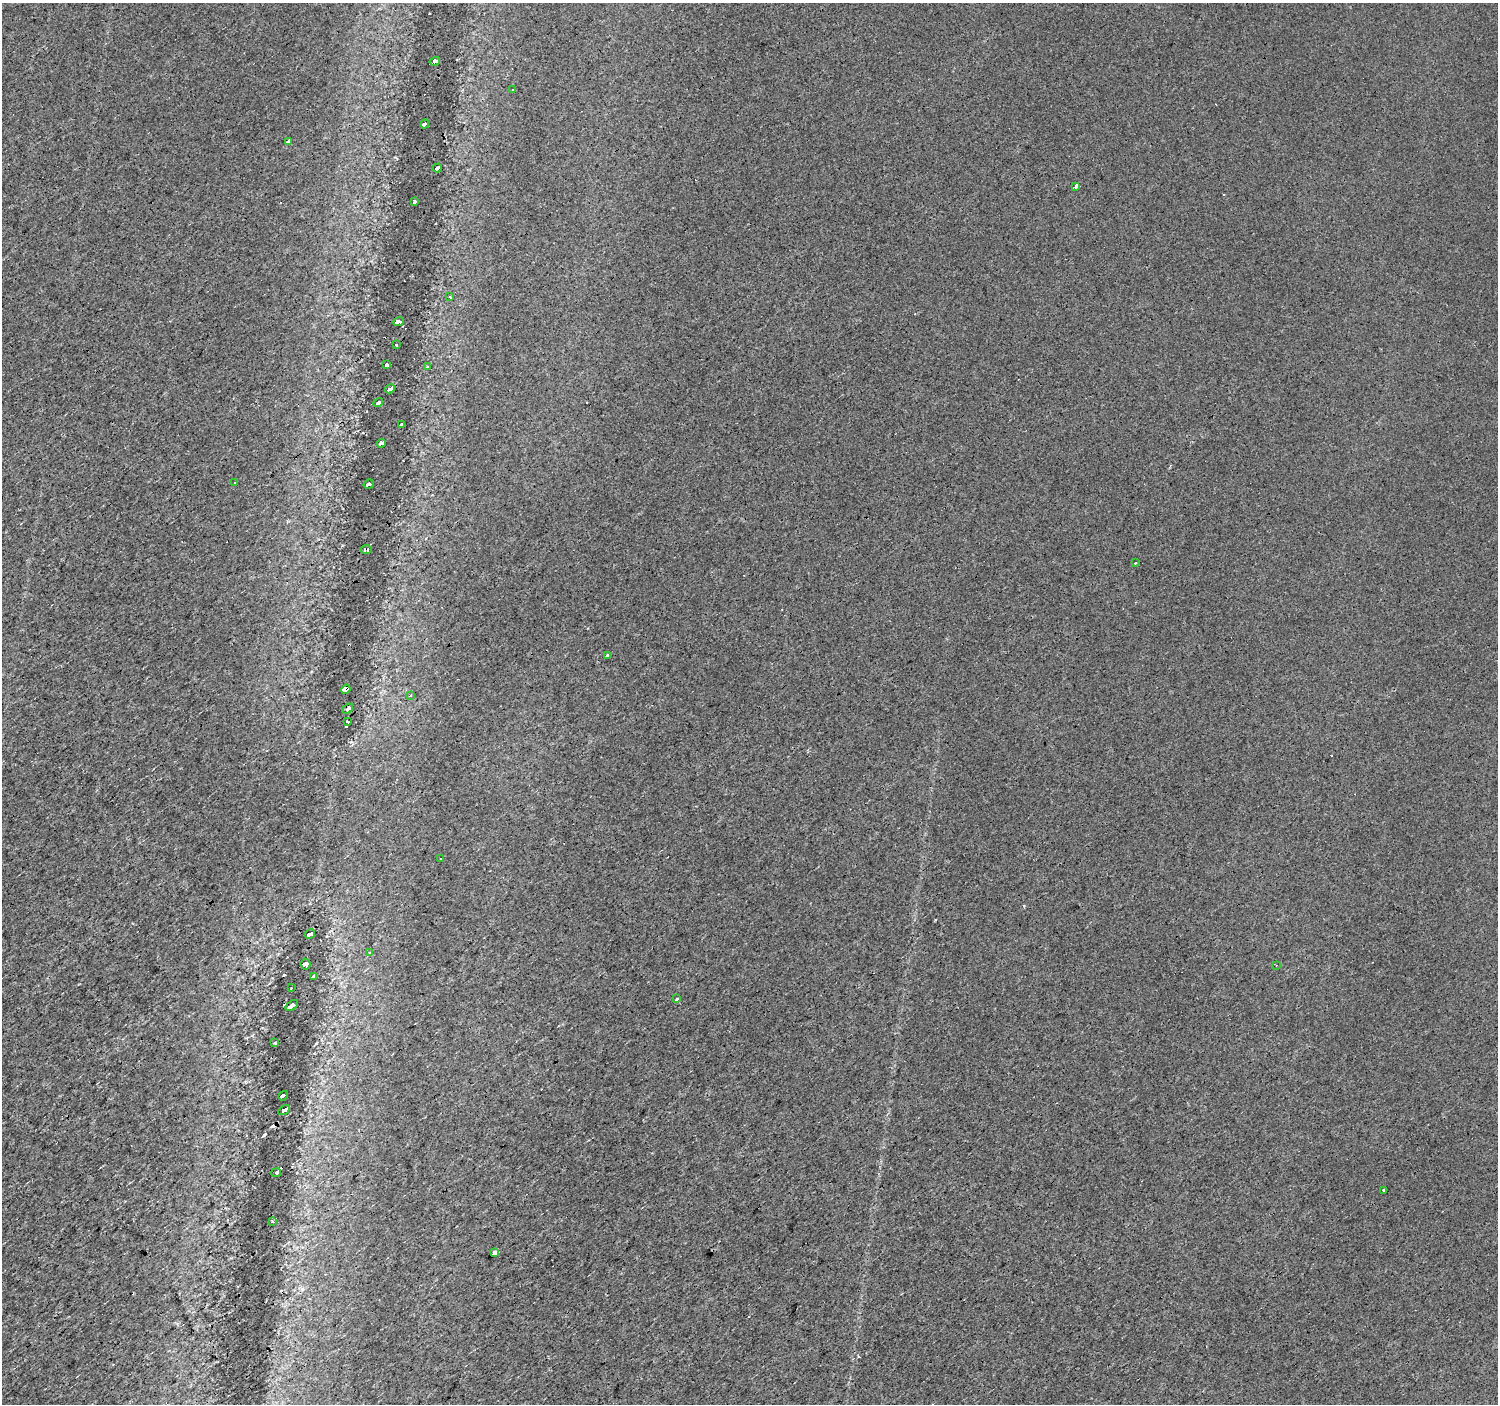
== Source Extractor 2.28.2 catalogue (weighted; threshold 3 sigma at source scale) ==
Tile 7 of 4 x 4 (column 3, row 2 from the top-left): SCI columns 2996-4491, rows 3000-4401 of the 5988 x 5937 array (HDU 1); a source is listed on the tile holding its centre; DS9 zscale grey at full resolution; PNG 1500 x 1406 px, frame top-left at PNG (2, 3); each listed source drawn as its Kron ellipse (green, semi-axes under 4 px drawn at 4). Shown black and unused: <1% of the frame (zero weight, under 3 of 4 exposures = <1% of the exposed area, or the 3 px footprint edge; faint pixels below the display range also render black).
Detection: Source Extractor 2.28.2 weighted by HDU 2 'WHT'; one run over the whole footprint, this tile lists its part. Background 0.0136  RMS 0.0034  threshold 0.0151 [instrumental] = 3 sigma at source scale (4.5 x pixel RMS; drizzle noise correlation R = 1.50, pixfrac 1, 0.0396/0.0396 arcsec/px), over >= 5 px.
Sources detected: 59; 17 cosmic-ray / hot-pixel residue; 1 long thin detection or spike segment (spike, bleed or trail) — neither listed nor drawn; the other 41 listed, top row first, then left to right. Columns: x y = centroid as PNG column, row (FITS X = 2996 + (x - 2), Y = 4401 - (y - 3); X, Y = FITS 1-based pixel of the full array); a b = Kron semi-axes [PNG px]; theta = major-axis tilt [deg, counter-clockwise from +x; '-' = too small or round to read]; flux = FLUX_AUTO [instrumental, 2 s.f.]
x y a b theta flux
435 61 5 4 - 42
513 90 3 3 - 0.29
425 124 4 3 - 13
288 141 3 3 - 9.6
437 168 4 3 - 0.62
1076 187 4 3 - 21
415 202 3 3 - 23
450 297 3 2 - 0.5
399 322 5 4 - 71
396 345 3 3 - 48
387 365 4 3 - 1.4
428 367 3 3 - 2.5
390 389 5 3 - 61
378 403 5 3 - 1.2
401 424 3 2 - 0.4
381 443 4 4 - 63
235 483 3 2 - 0.44
369 484 5 3 - 2.4
366 549 6 4 -3 11
1135 563 3 3 - 0.86
608 656 3 3 - 12
346 689 5 4 - 190
411 695 3 3 - 0.97
348 709 6 3 39 3.6
347 722 3 3 - 0.92
441 859 3 3 - 0.62
310 934 5 3 - 66
369 952 3 3 - 1.1
306 964 5 5 - 88
1276 965 3 2 - 0.6
313 977 3 3 - 0.76
291 988 2 2 - 0.21
677 999 3 2 - 0.45
292 1005 7 3 36 3.9
275 1043 3 2 - 0.38
283 1096 5 3 - 12
284 1110 6 3 32 57
276 1173 5 3 - 11
1383 1190 3 3 - 1.1
272 1221 3 3 - 1.2
495 1252 4 3 - 12
Overlapping masked pixels (flux is a lower limit): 2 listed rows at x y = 346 689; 348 709